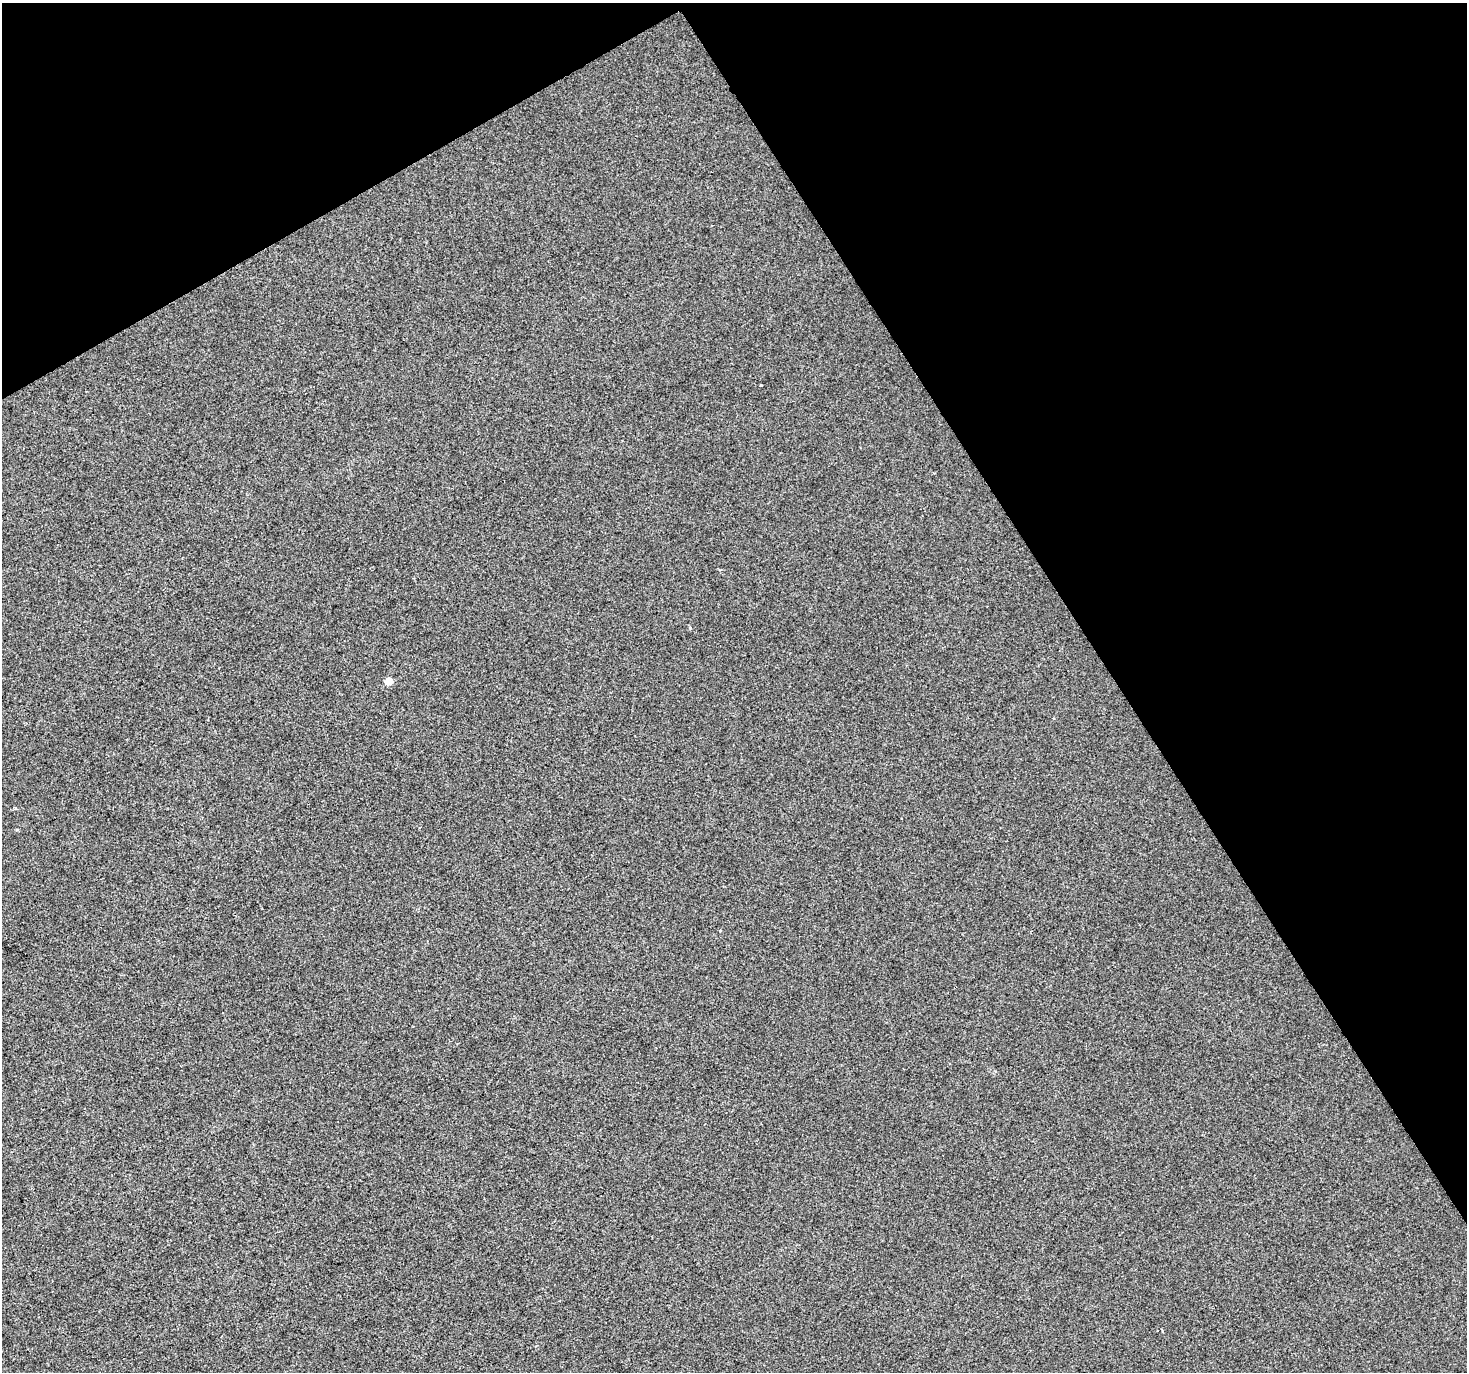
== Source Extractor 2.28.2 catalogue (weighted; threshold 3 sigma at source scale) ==
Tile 3 of 4 x 4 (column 3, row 1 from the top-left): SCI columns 2933-4397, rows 4283-5652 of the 5862 x 5765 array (HDU 1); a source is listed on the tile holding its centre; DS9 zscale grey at full resolution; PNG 1469 x 1374 px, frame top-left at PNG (2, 3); no overlay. Shown black and unused: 31% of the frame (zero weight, under 2 of 3 exposures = <1% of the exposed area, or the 3 px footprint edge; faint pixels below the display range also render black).
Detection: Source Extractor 2.28.2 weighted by HDU 2 'WHT'; one run over the whole footprint, this tile lists its part. Background -8.44e-04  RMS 0.0056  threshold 0.025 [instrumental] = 3 sigma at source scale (4.5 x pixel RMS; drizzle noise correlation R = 1.50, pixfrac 1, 0.0396/0.0396 arcsec/px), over >= 5 px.
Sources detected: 5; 1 cosmic-ray / hot-pixel residue — not listed; the other 4 listed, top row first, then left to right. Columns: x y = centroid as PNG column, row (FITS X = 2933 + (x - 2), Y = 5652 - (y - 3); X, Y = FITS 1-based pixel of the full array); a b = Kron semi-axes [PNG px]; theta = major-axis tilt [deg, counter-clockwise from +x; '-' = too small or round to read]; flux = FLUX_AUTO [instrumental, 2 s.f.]
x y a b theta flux
761 385 3 3 - 0.83
690 627 4 3 - 0.76
389 681 5 4 - 8.7
720 930 3 3 - 2.5